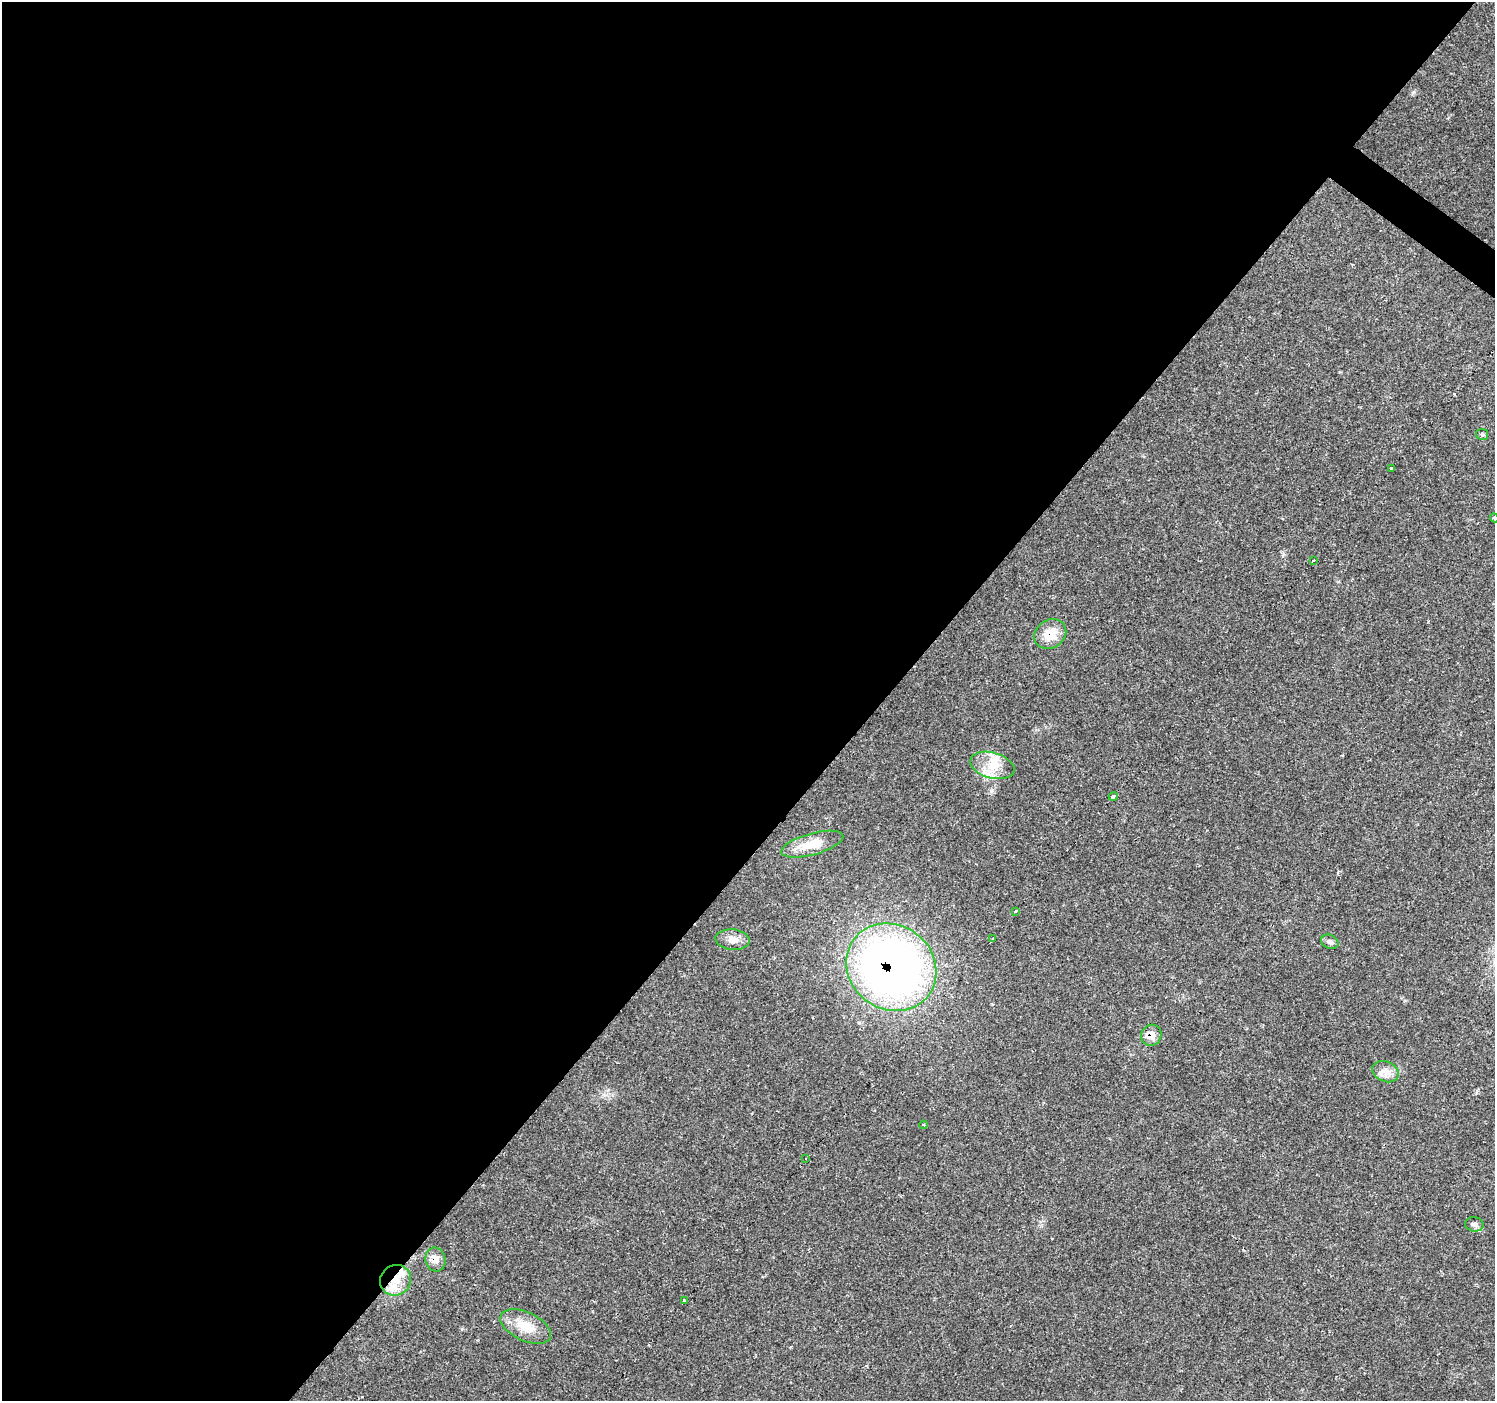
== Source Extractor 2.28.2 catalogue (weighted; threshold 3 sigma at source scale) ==
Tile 5 of 4 x 4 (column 1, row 2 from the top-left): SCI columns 1-1493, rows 2972-4370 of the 5976 x 6010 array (HDU 1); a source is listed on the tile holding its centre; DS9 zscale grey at full resolution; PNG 1497 x 1403 px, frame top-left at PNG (2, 2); each listed source drawn as its Kron ellipse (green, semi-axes under 4 px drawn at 4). Shown black and unused: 59% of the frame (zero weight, under 2 of 3 exposures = <1% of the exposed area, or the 3 px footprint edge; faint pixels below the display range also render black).
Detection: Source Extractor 2.28.2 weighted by HDU 2 'WHT'; one run over the whole footprint, this tile lists its part. Background 0.0614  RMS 0.0046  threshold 0.0205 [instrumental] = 3 sigma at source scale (4.5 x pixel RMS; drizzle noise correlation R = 1.50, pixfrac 1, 0.0396/0.0396 arcsec/px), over >= 5 px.
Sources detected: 24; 2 inside a brighter listed object's ellipse — not listed separately; the other 22 listed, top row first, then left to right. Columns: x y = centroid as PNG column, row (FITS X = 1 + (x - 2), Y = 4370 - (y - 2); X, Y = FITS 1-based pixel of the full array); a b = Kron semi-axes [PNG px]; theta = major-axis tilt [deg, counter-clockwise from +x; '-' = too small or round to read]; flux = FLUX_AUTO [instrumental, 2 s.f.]
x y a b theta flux
1482 434 6 5 - 0.84
1391 469 3 3 - 4.9
1494 518 4 4 - 0.63
1313 561 3 3 - 4.1
1050 634 17 14 34 9
992 765 23 13 -15 9.2
1113 796 4 3 - 5.4
812 844 32 10 15 9.3
1015 911 3 3 - 4.1
993 938 4 3 - 2.1
732 940 17 10 -4 3.9
1330 942 9 6 -25 1.7
891 967 47 42 -38 300
1151 1035 11 10 - 4.4
1386 1072 14 10 -20 4
923 1125 4 3 - 0.67
806 1159 3 2 - 0.63
1474 1224 9 7 -7 1.5
435 1260 12 10 -77 3.9
396 1280 16 15 - 9.1
685 1301 4 3 - 2
526 1326 27 14 -24 10
Overlapping masked pixels (flux is a lower limit): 5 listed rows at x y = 1050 634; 891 967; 1151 1035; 435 1260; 396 1280
Isophote crosses this tile's border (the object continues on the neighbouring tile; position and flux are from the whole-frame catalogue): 1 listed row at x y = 1494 518
Unlisted compact peaks at least as high as the median listed source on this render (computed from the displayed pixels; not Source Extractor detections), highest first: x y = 1414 92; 1454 394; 1476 1093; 859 1023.